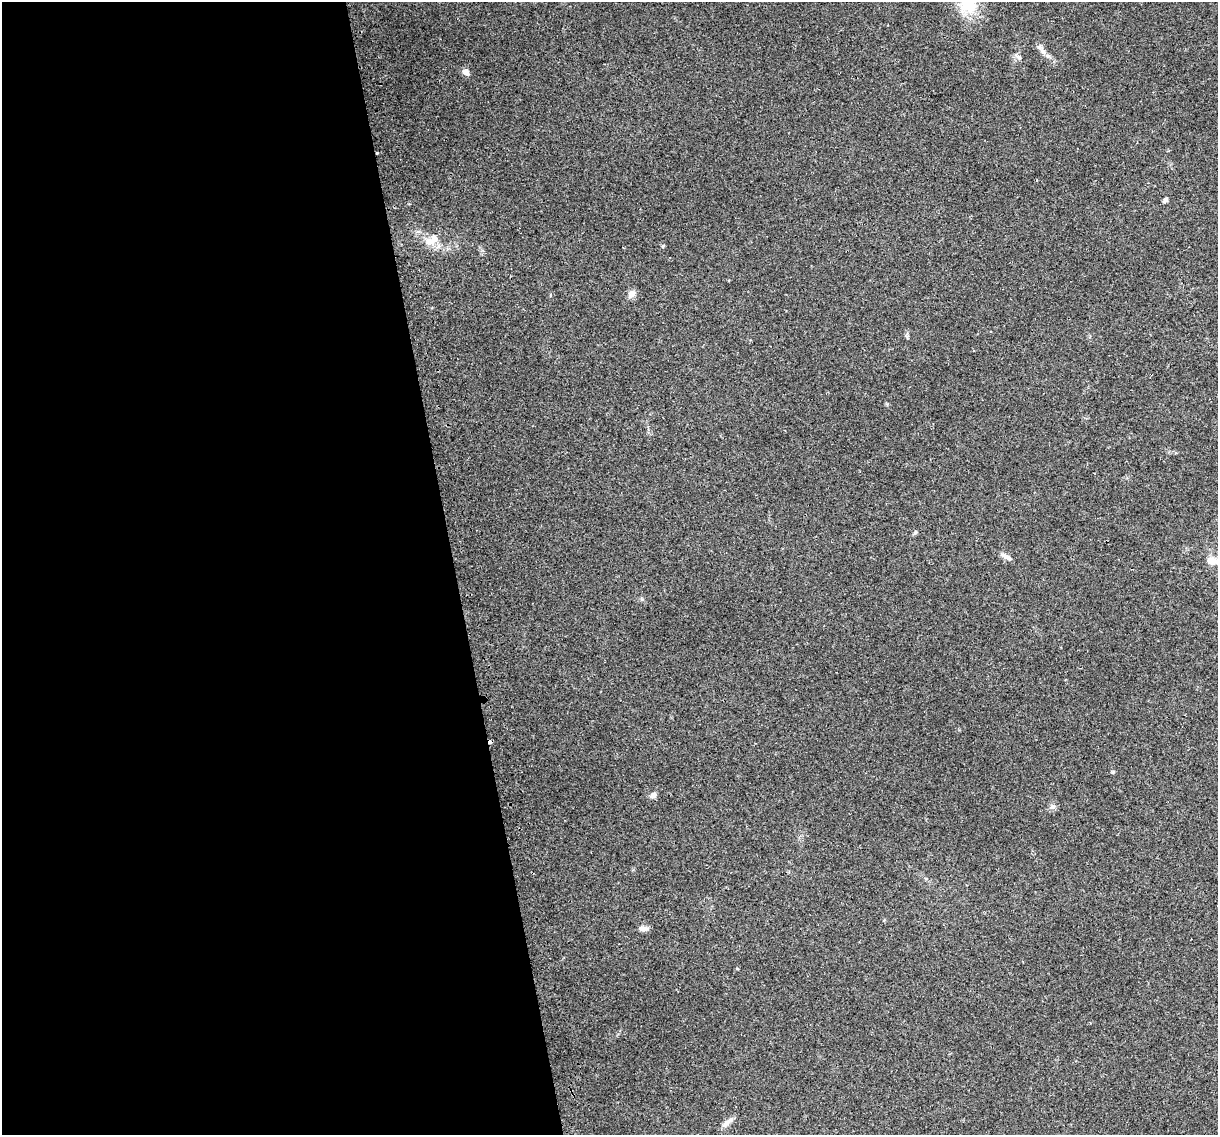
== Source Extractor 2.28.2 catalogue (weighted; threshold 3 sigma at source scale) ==
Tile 9 of 4 x 4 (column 1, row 3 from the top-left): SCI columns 32-1247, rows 1210-2342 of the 4924 x 4639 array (HDU 1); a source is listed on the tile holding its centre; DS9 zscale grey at full resolution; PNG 1220 x 1137 px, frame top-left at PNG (2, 2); no overlay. Shown black and unused: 37% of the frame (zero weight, under 2 of 3 exposures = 2% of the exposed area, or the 3 px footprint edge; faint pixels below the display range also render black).
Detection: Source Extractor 2.28.2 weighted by HDU 2 'WHT'; one run over the whole footprint, this tile lists its part. Background 0.103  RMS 0.01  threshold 0.0454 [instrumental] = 3 sigma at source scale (4.5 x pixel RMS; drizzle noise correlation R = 1.50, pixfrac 1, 0.0396/0.0396 arcsec/px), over >= 5 px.
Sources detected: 18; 1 cosmic-ray / hot-pixel residue — not listed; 1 inside a brighter listed object's ellipse — not listed separately; the other 16 listed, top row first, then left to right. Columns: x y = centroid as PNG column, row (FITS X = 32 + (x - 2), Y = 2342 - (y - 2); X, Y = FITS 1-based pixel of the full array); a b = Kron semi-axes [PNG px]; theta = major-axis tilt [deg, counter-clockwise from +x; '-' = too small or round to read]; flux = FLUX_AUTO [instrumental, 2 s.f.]
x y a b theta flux
968 4 23 21 -69 40
1043 51 14 6 -61 5.4
1018 57 13 5 -39 3.1
466 72 9 7 -30 5
377 153 3 3 - 2.5
1165 200 6 5 - 2.8
430 241 15 12 -16 11
663 246 6 4 89 1.1
631 294 11 8 44 5.6
915 532 6 4 49 1.6
1006 556 17 6 -29 4.7
1213 561 21 10 -8 11
653 795 7 6 - 5.6
1052 807 9 6 10 3.1
644 928 13 7 -2 4.1
727 1122 19 6 39 5.2
Overlapping masked pixels (flux is a lower limit): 1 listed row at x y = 377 153
Isophote crosses this tile's border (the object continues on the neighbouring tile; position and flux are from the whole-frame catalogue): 2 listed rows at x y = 968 4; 1213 561
Unlisted compact peaks at least as high as the median listed source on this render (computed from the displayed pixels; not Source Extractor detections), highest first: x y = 642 599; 1113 772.